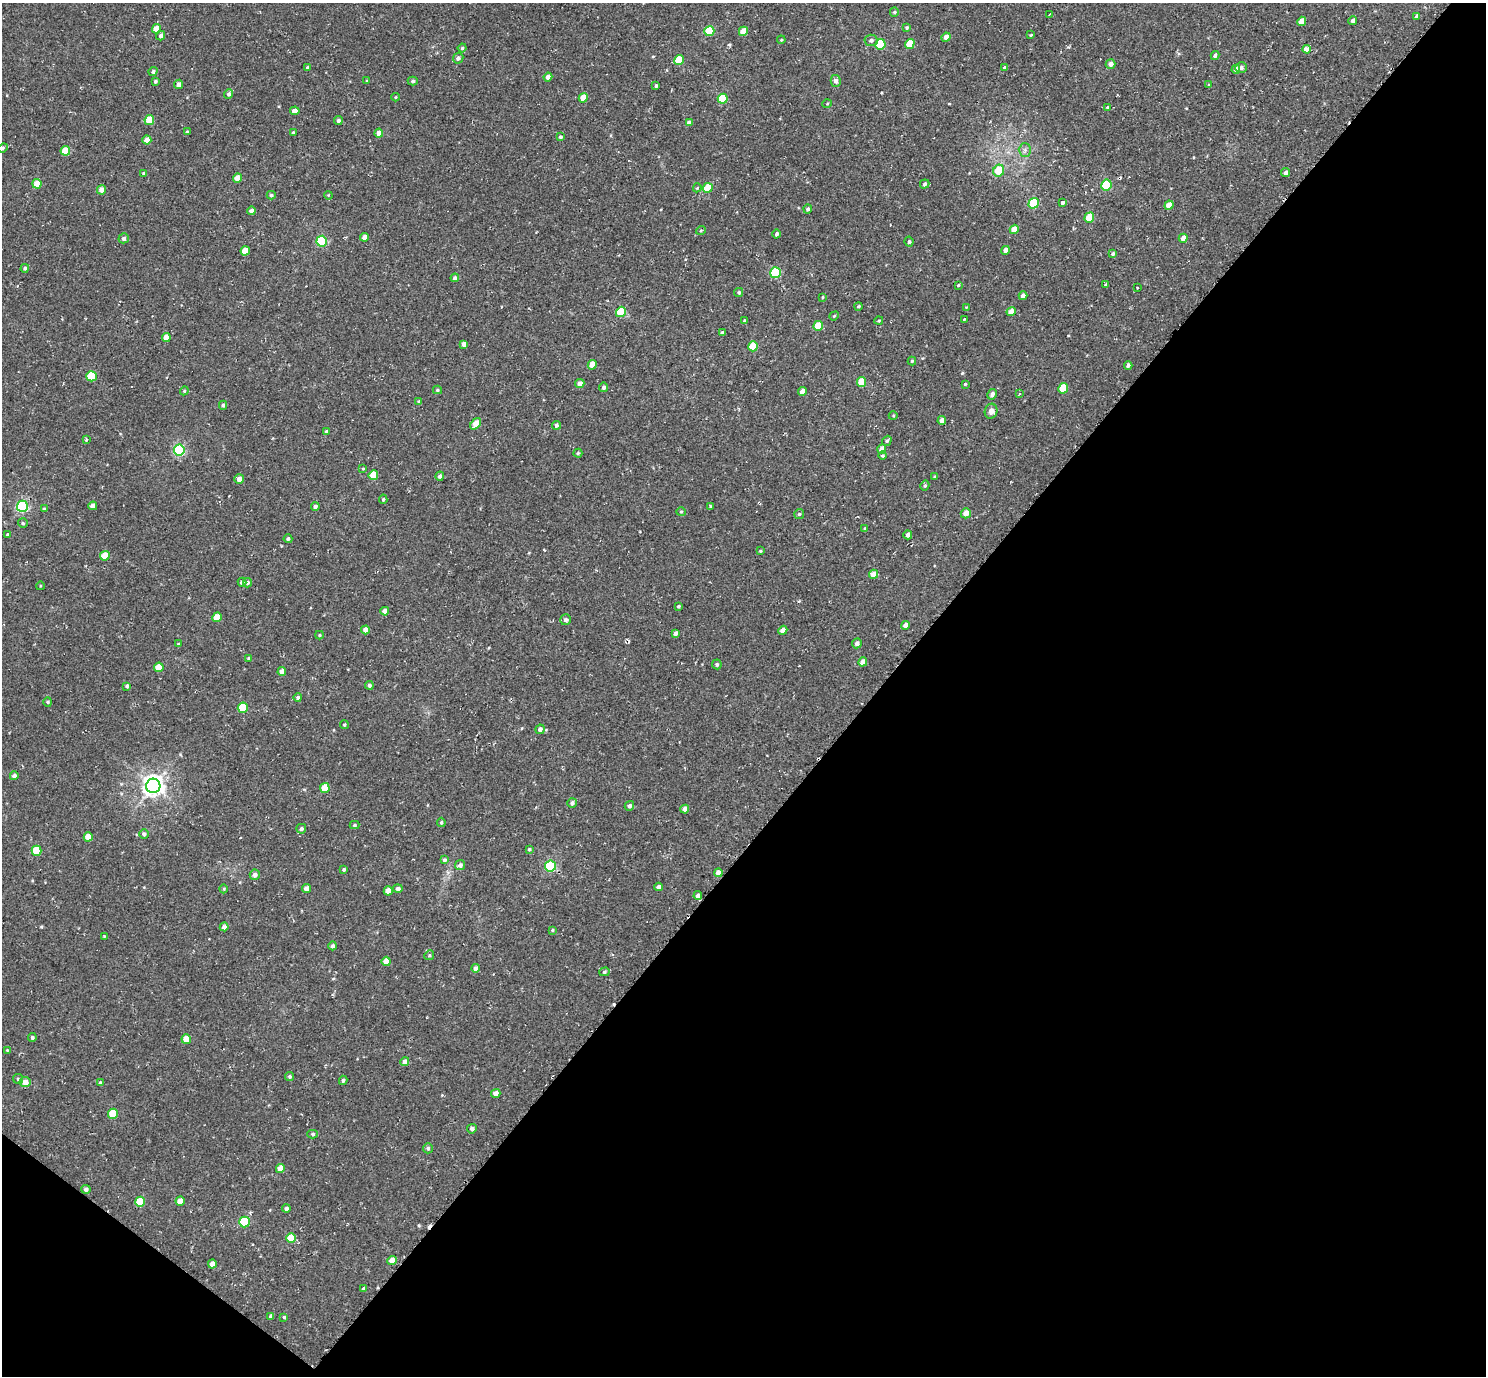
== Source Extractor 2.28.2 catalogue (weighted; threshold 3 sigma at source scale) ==
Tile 15 of 4 x 4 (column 3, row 4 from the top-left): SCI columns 3006-4489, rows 197-1570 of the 5972 x 5985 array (HDU 1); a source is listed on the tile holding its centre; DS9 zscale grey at full resolution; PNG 1488 x 1378 px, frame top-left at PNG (2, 3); each listed source drawn as its Kron ellipse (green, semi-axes under 4 px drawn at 4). Shown black and unused: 43% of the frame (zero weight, under 2 of 3 exposures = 3% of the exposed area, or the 3 px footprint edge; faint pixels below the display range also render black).
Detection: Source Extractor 2.28.2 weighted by HDU 2 'WHT'; one run over the whole footprint, this tile lists its part. Background 0.0401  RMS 0.011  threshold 0.0506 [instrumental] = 3 sigma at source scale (4.5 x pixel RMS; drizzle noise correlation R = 1.50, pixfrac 1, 0.05/0.05 arcsec/px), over >= 5 px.
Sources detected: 242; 2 cosmic-ray / hot-pixel residue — neither listed nor drawn; the other 240 listed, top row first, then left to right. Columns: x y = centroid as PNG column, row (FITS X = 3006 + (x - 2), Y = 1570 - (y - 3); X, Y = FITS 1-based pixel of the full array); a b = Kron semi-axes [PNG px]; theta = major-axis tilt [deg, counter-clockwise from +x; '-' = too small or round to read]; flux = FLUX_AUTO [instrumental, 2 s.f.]
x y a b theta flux
894 12 5 4 - 1.5
1049 14 3 2 - 0.88
1417 16 4 4 - 4.3
1353 20 4 4 - 4.1
1302 21 5 4 - 12
907 28 4 4 - 1.4
156 29 5 4 - 14
709 31 5 5 - 45
743 31 5 4 - 18
1031 35 3 3 - 3.7
161 36 5 4 - 4.1
946 37 5 4 - 5.8
781 40 4 3 - 1
871 40 6 6 - 3
880 44 5 5 - 48
910 44 5 4 - 22
462 48 4 4 - 1.8
1307 49 4 3 - 73
1215 55 4 4 - 2.5
458 58 5 5 - 3.5
679 60 5 4 - 26
1111 64 5 4 - 6.1
1005 67 3 3 - 5.6
308 68 4 3 - 2.4
1241 68 6 5 - 3.5
1236 69 5 4 - 7.4
153 71 4 4 - 2.4
548 77 4 4 - 5.4
155 81 3 3 - 1.9
367 81 3 3 - 1.1
413 81 5 4 - 1.9
836 81 6 5 - 3.7
178 84 5 4 - 5.3
1209 85 4 4 - 1.5
656 86 4 3 - 2
229 94 5 4 - 3.1
396 97 4 3 - 0.99
583 98 5 4 - 16
723 99 5 5 - 42
827 104 5 3 - 0.9
1107 107 3 3 - 11
295 111 5 4 - 5.8
149 120 5 4 - 23
338 120 4 4 - 2.5
689 123 4 4 - 5.6
187 132 4 3 - 1.2
293 132 3 3 - 1.1
379 133 4 4 - 10
560 137 4 3 - 1.9
147 140 4 4 - 9.9
3 148 5 4 - 1.7
1025 150 6 6 - 3
65 151 5 5 - 22
999 171 6 5 - 24
144 173 4 3 - 2.4
1286 173 4 4 - 3.8
238 178 5 4 - 12
37 184 5 4 - 19
925 184 5 4 - 2.4
1106 185 5 5 - 61
697 188 5 4 - 1.8
708 188 5 4 - 25
101 190 4 4 - 6.4
271 195 4 4 - 1.8
328 195 4 3 - 0.89
1063 202 4 3 - 2.6
1034 203 5 5 - 55
1169 205 5 4 - 14
808 209 4 4 - 2.6
252 211 4 4 - 5.6
1089 218 5 4 - 27
1014 229 5 4 - 14
701 230 5 3 - 1.1
777 234 4 4 - 2.6
364 237 4 4 - 6.3
124 238 5 5 - 3.7
1183 238 4 4 - 7
322 241 5 5 - 86
909 242 5 4 - 2
1005 250 4 4 - 5.8
245 251 5 4 - 14
1113 254 4 4 - 1.9
25 268 4 4 - 2
776 273 5 5 - 78
455 278 4 4 - 3.3
1106 284 4 3 - 1.1
958 285 3 3 - 9.7
1137 288 3 3 - 0.89
739 292 5 4 - 1.8
1023 296 4 4 - 4.3
823 297 4 3 - 1.1
858 306 4 4 - 1.6
966 307 3 3 - 1
621 312 5 5 - 48
1011 312 5 4 - 8.6
834 316 5 4 - 1.1
964 319 3 3 - 1.5
744 320 3 3 - 3.9
879 321 4 4 - 1.5
818 326 5 4 - 27
722 333 4 4 - 2.6
166 337 4 4 - 14
464 344 4 4 - 5.9
753 346 5 5 - 31
912 361 4 4 - 1.3
592 365 5 4 - 16
1128 365 4 4 - 2.4
91 376 5 5 - 42
862 382 5 4 - 22
580 384 5 4 - 6.6
965 384 4 4 - 1.2
604 387 4 4 - 3.1
1063 388 5 5 - 33
437 390 4 4 - 1.3
184 391 4 3 - 0.99
802 391 4 4 - 8.9
992 394 5 4 - 4.1
1019 394 4 3 - 1.2
419 402 4 3 - 1.9
223 405 4 4 - 2
991 411 7 6 - 5.1
893 416 4 3 - 1
942 421 4 4 - 6.9
476 424 6 4 52 17
556 425 4 4 - 2.5
326 432 4 4 - 2.2
86 440 3 3 - 1.4
887 441 5 4 - 1.8
882 449 5 4 - 10
179 450 5 5 - 130
578 453 4 4 - 1.4
882 456 4 4 - 1.6
363 468 4 3 - 1.1
373 475 5 4 - 26
440 476 4 4 - 3.3
935 477 3 3 - 1.2
239 479 5 4 - 7.5
925 485 5 4 - 1.8
383 499 4 4 - 1.6
22 506 5 5 - 130
93 506 4 4 - 9.5
315 506 4 4 - 3.3
711 506 4 3 - 1.3
44 509 4 3 - 2.1
681 512 5 4 - 1.3
966 513 5 5 - 9.5
799 514 5 5 - 1.7
23 523 5 4 - 1.7
865 529 4 3 - 1.7
7 534 4 3 - 1.4
908 535 4 4 - 3.8
288 539 4 4 - 2.3
760 551 3 3 - 1.2
105 556 5 4 - 19
873 574 5 4 - 10
242 582 4 4 - 3.7
247 583 4 4 - 2.7
40 586 4 3 - 0.93
678 606 4 3 - 1.4
385 611 4 4 - 6.8
217 617 5 4 - 16
566 620 5 5 - 3
905 625 4 4 - 4.5
365 630 4 4 - 7.4
783 630 4 4 - 7.3
675 633 4 3 - 3.8
319 635 4 4 - 1.3
857 643 5 4 - 4.1
178 644 4 4 - 1.3
249 658 4 4 - 2.2
863 662 5 4 - 10
717 664 5 4 - 2.2
159 667 5 4 - 19
282 671 4 4 - 6.3
369 685 4 4 - 2.5
127 686 4 3 - 2.3
298 698 4 4 - 2.5
48 702 4 4 - 1.3
243 708 5 5 - 42
344 724 4 4 - 1.6
540 729 5 4 - 3.7
14 776 4 4 - 4.3
153 786 7 7 - 680
325 788 5 4 - 22
572 803 5 4 - 3.5
629 806 5 4 - 3.1
685 809 4 4 - 6.8
441 822 4 4 - 1.8
355 825 5 4 - 1.7
301 829 5 4 - 2.8
144 834 5 5 - 3
88 837 4 4 - 15
529 849 4 4 - 1.5
37 851 5 5 - 33
444 860 4 4 - 2.4
460 865 5 4 - 3.6
550 866 5 5 - 100
344 869 4 3 - 1.6
718 873 4 4 - 7.3
255 875 5 5 - 4
659 887 4 4 - 4
224 889 4 3 - 0.91
306 889 4 4 - 7.5
398 889 5 4 - 3.4
388 891 4 4 - 12
698 896 4 4 - 4.2
224 927 4 4 - 4.1
552 930 4 3 - 1.2
104 936 3 3 - 0.87
333 946 4 4 - 3.1
429 955 5 4 - 1.4
386 961 4 4 - 11
475 968 4 4 - 4
604 972 5 4 - 1.8
32 1037 4 4 - 2.1
186 1039 5 4 - 18
7 1050 3 3 - 0.92
405 1062 4 4 - 7.5
290 1076 4 4 - 1.9
18 1079 5 5 - 1.6
343 1080 5 4 - 2.2
25 1082 5 5 - 8.8
100 1083 4 4 - 2.6
496 1093 4 4 - 6.5
113 1114 5 5 - 33
472 1129 5 4 - 3.9
313 1134 5 4 - 1.8
428 1148 5 5 - 1.9
280 1169 5 4 - 12
86 1189 4 4 - 3.2
180 1201 4 4 - 10
140 1202 5 5 - 37
286 1209 4 4 - 3
244 1222 5 5 - 53
291 1238 5 5 - 27
392 1260 4 4 - 12
212 1264 4 4 - 9.6
363 1289 4 3 - 1.9
271 1316 4 4 - 3.4
284 1317 4 4 - 1.3
Overlapping masked pixels (flux is a lower limit): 1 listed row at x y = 1106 185
Isophote crosses this tile's border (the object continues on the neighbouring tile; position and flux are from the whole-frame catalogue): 1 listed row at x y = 3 148